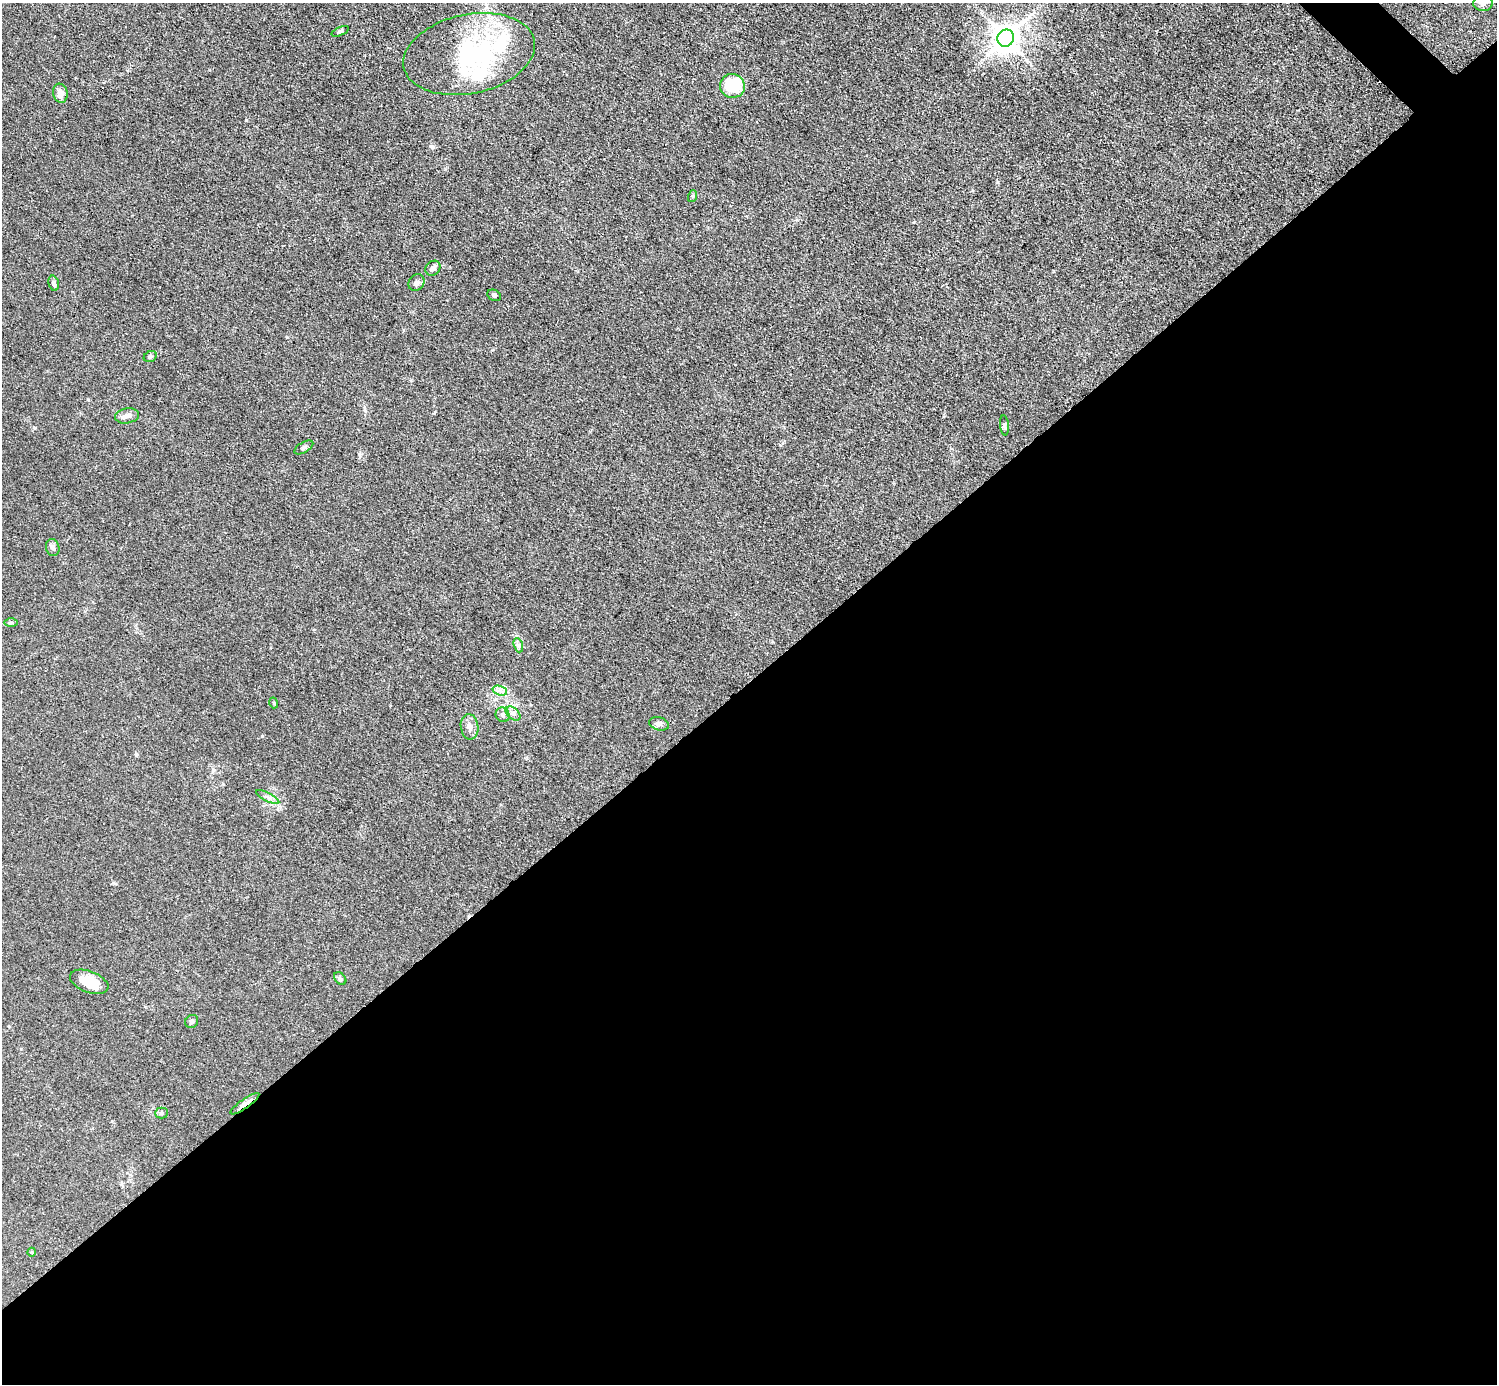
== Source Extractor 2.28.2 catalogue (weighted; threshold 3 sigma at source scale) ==
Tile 15 of 4 x 4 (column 3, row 4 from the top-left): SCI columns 2992-4486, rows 302-1683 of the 5984 x 5984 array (HDU 1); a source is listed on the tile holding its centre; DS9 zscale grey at full resolution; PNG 1499 x 1386 px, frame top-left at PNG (2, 3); each listed source drawn as its Kron ellipse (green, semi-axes under 4 px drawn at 4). Shown black and unused: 51% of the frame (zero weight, under 3 of 4 exposures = <1% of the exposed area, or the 3 px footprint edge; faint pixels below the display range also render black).
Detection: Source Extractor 2.28.2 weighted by HDU 2 'WHT'; one run over the whole footprint, this tile lists its part. Background 0.0445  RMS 0.0054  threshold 0.0244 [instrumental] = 3 sigma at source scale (4.5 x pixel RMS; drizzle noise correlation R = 1.50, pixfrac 1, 0.05/0.05 arcsec/px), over >= 5 px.
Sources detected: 34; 1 inside a brighter object's white glare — neither listed nor drawn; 2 inside a brighter listed object's ellipse — not listed separately; the other 31 listed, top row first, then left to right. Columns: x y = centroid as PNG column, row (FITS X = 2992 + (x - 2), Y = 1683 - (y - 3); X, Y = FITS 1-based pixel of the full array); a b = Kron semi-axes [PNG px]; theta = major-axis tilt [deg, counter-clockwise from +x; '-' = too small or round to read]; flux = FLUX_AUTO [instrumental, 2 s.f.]
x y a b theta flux
1483 3 9 8 - 2.6
340 31 9 4 23 0.87
1006 38 9 8 - 690
469 54 67 39 12 70
732 86 12 12 - 25
60 93 9 7 -79 3.6
693 196 6 4 71 0.67
433 268 8 7 - 1.8
54 283 8 5 -76 1.3
417 283 9 7 47 1.7
494 295 7 5 -27 0.93
150 357 7 5 26 1.1
127 416 12 7 10 2.7
1004 425 10 4 -84 1
304 447 10 5 30 1.3
53 548 9 6 -76 1.6
11 623 7 4 0 0.86
518 645 7 4 -71 1.2
500 691 7 4 -19 1.7
274 703 5 3 - 0.52
513 714 9 5 -43 1.7
503 715 7 6 - 1.7
659 724 10 6 -15 1.6
469 727 13 9 -82 3
268 797 13 4 -27 1.7
340 979 7 5 -49 1.1
89 982 20 10 -21 13
192 1021 7 6 - 1.1
245 1104 17 4 35 3.8
162 1113 6 5 - 1
32 1252 4 3 - 0.48
Overlapping masked pixels (flux is a lower limit): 1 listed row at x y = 245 1104
Isophote crosses this tile's border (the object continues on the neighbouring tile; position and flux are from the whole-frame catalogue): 1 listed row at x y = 1483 3
Unlisted compact peaks at least as high as the median listed source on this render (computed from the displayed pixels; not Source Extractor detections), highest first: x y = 246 120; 35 428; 262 736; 359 454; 445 169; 113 883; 287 337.